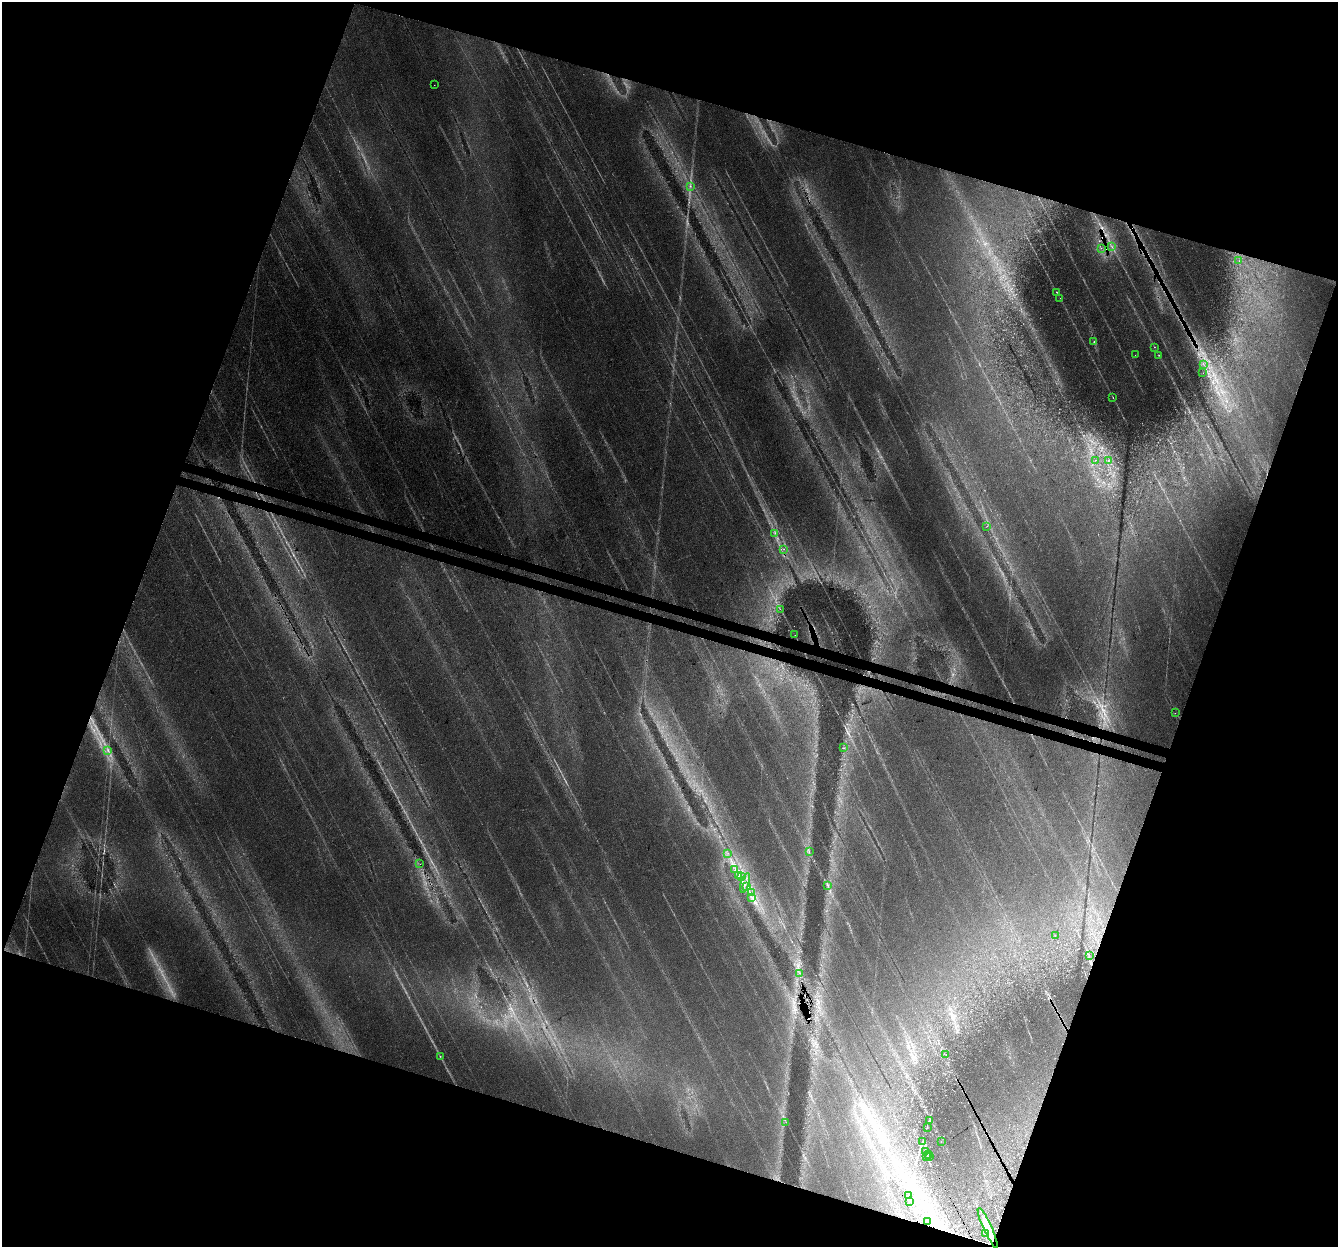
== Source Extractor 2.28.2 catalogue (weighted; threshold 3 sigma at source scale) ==
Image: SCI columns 21-5364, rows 272-5251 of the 5396 x 5588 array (HDU 1 of 3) = the unmasked area's bounding box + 8 px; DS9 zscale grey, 4 x 4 block average (1 PNG px = mean of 4 x 4 image px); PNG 1340 x 1249 px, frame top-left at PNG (2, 2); each listed source drawn as its Kron ellipse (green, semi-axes under 4 px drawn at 4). Shown black and unused: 39% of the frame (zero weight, under 3 of 4 exposures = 5% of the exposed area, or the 3 px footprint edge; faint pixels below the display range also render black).
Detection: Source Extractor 2.28.2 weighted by HDU 2 'WHT'. Background 0.0644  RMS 0.0051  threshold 0.0229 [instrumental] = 3 sigma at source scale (4.5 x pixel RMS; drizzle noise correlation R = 1.50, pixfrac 1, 0.0396/0.0396 arcsec/px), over >= 5 px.
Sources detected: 74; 8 too faint to see at this stretch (4 x 4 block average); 8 cosmic-ray / hot-pixel residue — neither listed nor drawn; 4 inside a brighter listed object's ellipse — not listed separately; the other 54 listed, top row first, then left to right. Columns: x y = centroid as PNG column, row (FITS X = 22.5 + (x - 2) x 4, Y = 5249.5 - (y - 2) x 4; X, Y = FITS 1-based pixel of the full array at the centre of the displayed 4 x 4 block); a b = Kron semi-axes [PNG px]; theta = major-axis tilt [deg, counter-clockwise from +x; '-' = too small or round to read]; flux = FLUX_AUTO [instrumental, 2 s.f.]
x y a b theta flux
434 85 2 2 - 1.2
690 186 4 2 - 2.4
1112 246 2 2 - 1.2
1101 248 2 2 - 1.2
1239 261 2 2 - 1
1056 292 3 2 - 2.2
1060 298 2 2 - 0.83
1094 342 2 2 - 2.7
1154 347 2 2 - 0.97
1135 355 2 2 - 0.72
1159 355 2 2 - 1.3
1204 365 2 2 - 0.71
1203 373 2 2 - 0.49
1113 398 2 2 - 1.2
1095 460 2 2 - 0.99
1108 461 2 2 - 1
987 526 2 2 - 0.83
775 533 3 2 - 3.1
784 549 2 2 - 1
780 609 2 2 - 0.46
795 635 2 2 - 1
1175 713 2 2 - 0.72
843 748 2 2 - 1.6
108 751 2 2 - 1.7
809 851 2 2 - 1.3
728 853 2 2 - 1.2
420 864 2 2 - 0.7
735 869 3 2 - 2.3
738 875 2 2 - 1.4
741 877 2 2 - 1.3
745 883 10 3 72 13
828 885 3 2 - 3.6
747 886 4 2 - 4.1
751 893 2 2 - 2.4
751 897 3 2 - 3.2
1055 935 2 2 - 1.1
1089 956 2 2 - 1.1
799 973 2 2 - 1
946 1055 2 2 - 0.94
440 1056 2 2 - 1.9
930 1121 2 2 - 1.6
786 1122 2 2 - 0.7
927 1128 2 2 - 1.6
923 1141 2 2 - 0.85
941 1142 2 2 - 1.3
926 1152 2 2 - 1.2
929 1154 2 2 - 0.75
927 1156 2 2 - 0.82
929 1157 2 2 - 1.3
909 1195 2 2 - 1.9
910 1202 2 2 - 0.49
928 1221 2 2 - 1.1
988 1228 22 4 -65 43
985 1234 2 2 - 0.64
Overlapping masked pixels (flux is a lower limit): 1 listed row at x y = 988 1228
Diffuse or blended objects may show on this block-average render without a row.